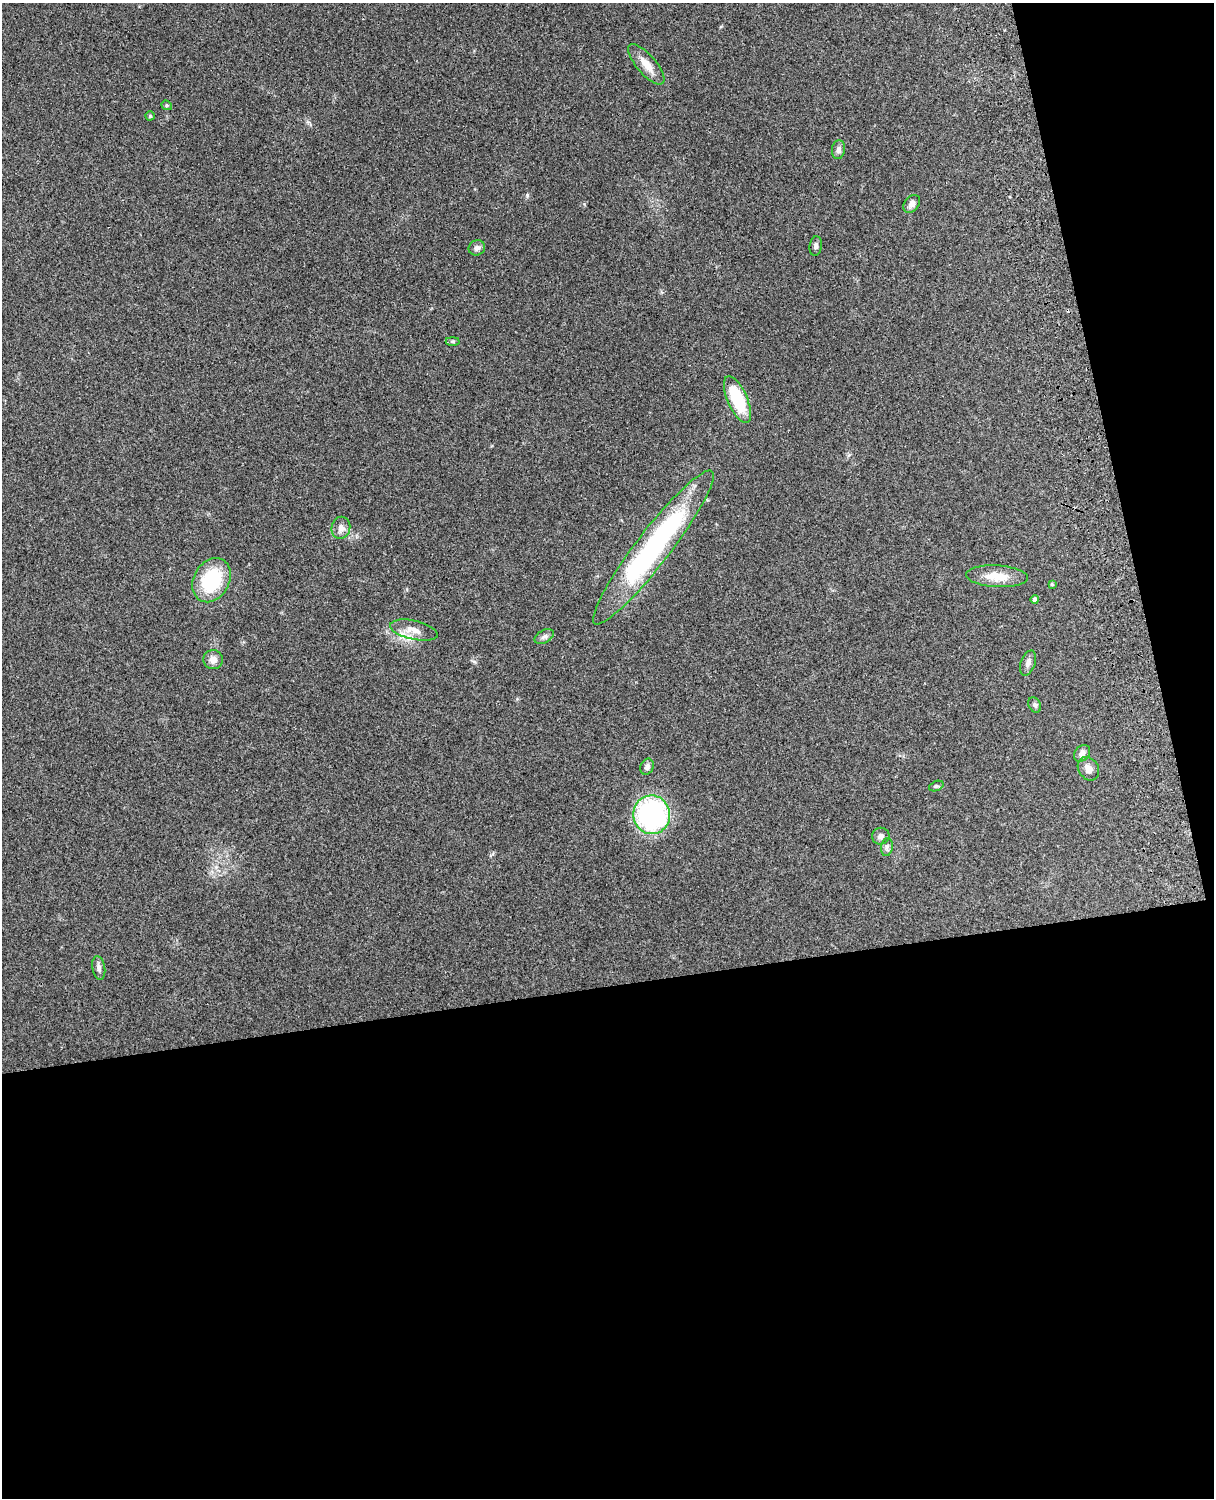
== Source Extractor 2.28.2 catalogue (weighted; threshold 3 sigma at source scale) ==
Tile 12 of 4 x 3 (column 4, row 3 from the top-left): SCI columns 3756-4967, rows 164-1659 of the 5088 x 4927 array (HDU 1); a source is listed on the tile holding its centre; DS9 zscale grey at full resolution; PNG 1216 x 1500 px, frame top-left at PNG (2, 3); each listed source drawn as its Kron ellipse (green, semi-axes under 4 px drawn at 4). Shown black and unused: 39% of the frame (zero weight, under 3 of 4 exposures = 6% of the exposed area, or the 3 px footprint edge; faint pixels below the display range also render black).
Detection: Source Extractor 2.28.2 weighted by HDU 2 'WHT'; one run over the whole footprint, this tile lists its part. Background 0.217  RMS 0.0083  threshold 0.0375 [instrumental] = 3 sigma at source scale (4.5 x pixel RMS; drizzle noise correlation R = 1.50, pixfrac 1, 0.05/0.05 arcsec/px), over >= 5 px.
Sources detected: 29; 1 inside a brighter listed object's ellipse — not listed separately; the other 28 listed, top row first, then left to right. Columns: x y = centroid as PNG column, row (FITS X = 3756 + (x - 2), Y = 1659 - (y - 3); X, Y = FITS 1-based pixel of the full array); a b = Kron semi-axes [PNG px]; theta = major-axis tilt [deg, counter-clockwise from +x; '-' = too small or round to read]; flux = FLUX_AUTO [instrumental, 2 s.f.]
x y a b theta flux
646 64 25 9 -49 10
167 105 5 4 - 1.2
150 116 4 4 - 1.1
838 150 9 6 82 3.2
912 204 10 7 51 4
816 246 10 6 83 2.4
477 248 8 7 - 3.3
453 341 7 4 0 1.1
737 399 25 10 -66 40
341 528 11 9 76 5
653 547 96 17 52 170
997 576 31 11 -3 16
212 580 23 18 61 50
1052 584 4 4 - 1
1035 599 4 4 - 2.5
414 630 24 9 -13 8.9
544 636 10 6 28 2.7
213 660 9 9 - 5.5
1028 663 13 7 71 3.8
1035 705 8 5 -63 1.8
1082 753 9 7 52 3.8
647 767 8 6 68 3
1088 769 12 10 -56 5.3
936 786 7 4 23 1.4
652 815 19 18 - 140
881 836 9 8 - 3.4
887 847 9 6 82 2.4
99 968 12 6 -80 3.3
Unlisted compact peaks at least as high as the median listed source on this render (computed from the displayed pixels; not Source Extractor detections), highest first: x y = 527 195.